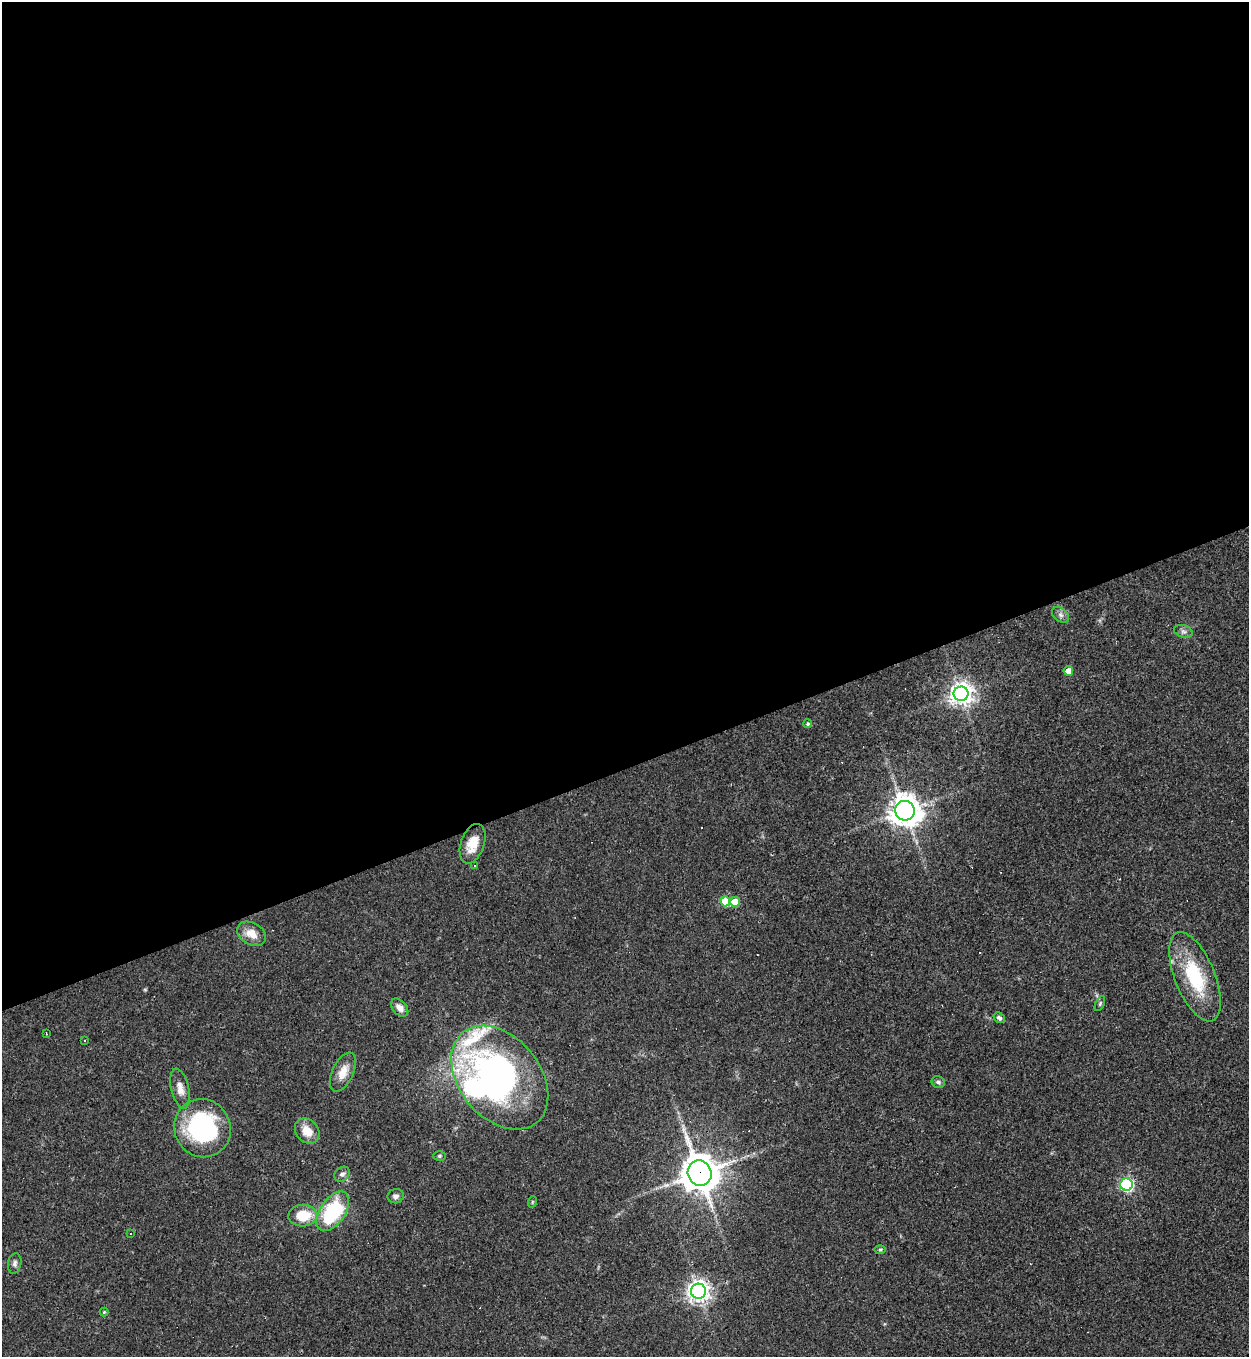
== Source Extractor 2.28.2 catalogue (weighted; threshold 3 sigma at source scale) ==
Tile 2 of 4 x 4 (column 2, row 1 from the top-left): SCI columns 1394-2640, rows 4066-5420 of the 5405 x 5420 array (HDU 1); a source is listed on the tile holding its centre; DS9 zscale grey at full resolution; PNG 1251 x 1359 px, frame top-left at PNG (2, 2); each listed source drawn as its Kron ellipse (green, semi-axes under 4 px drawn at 4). Shown black and unused: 57% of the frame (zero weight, under 2 of 3 exposures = <1% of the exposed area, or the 3 px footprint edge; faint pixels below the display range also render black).
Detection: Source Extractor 2.28.2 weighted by HDU 2 'WHT'; one run over the whole footprint, this tile lists its part. Background 0.0432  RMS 0.005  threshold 0.0227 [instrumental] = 3 sigma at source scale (4.5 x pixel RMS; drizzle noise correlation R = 1.50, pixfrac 1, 0.05/0.05 arcsec/px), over >= 5 px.
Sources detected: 47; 8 cosmic-ray / hot-pixel residue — neither listed nor drawn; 3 inside a brighter listed object's ellipse — not listed separately; the other 36 listed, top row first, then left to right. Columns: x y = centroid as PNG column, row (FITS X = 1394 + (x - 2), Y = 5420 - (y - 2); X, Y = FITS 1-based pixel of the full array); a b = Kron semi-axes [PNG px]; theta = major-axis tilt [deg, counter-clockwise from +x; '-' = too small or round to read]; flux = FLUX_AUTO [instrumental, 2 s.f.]
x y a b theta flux
1060 615 9 6 -41 1.9
1183 631 10 6 -18 1.7
1068 671 5 4 - 5.4
961 694 7 7 - 400
808 724 4 4 - 0.99
905 811 10 9 - 730
473 844 20 11 70 9.1
475 866 3 3 - 14
725 901 5 5 - 12
735 902 5 5 - 11
252 934 15 11 -29 7.1
1195 977 47 20 -68 33
1100 1003 8 4 64 0.77
400 1008 10 7 -49 3.3
999 1018 6 5 - 1.4
46 1033 3 2 - 0.35
85 1040 3 3 - 1.9
343 1072 21 10 64 6.6
500 1078 58 40 -51 170
938 1082 7 6 - 1.4
180 1089 20 9 -77 4.8
202 1128 29 28 - 63
307 1131 14 11 -47 7.5
440 1156 6 4 2 0.75
700 1173 13 11 -66 1100
342 1174 8 6 34 1.7
1126 1185 6 6 - 93
396 1196 8 7 - 1.8
532 1202 6 3 72 0.54
333 1211 22 12 55 46
303 1216 14 11 5 14
131 1234 2 2 - 0.36
880 1249 5 3 - 0.62
15 1263 10 6 79 1.7
699 1291 7 7 - 350
104 1312 4 4 - 0.43
Overlapping masked pixels (flux is a lower limit): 1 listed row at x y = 700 1173